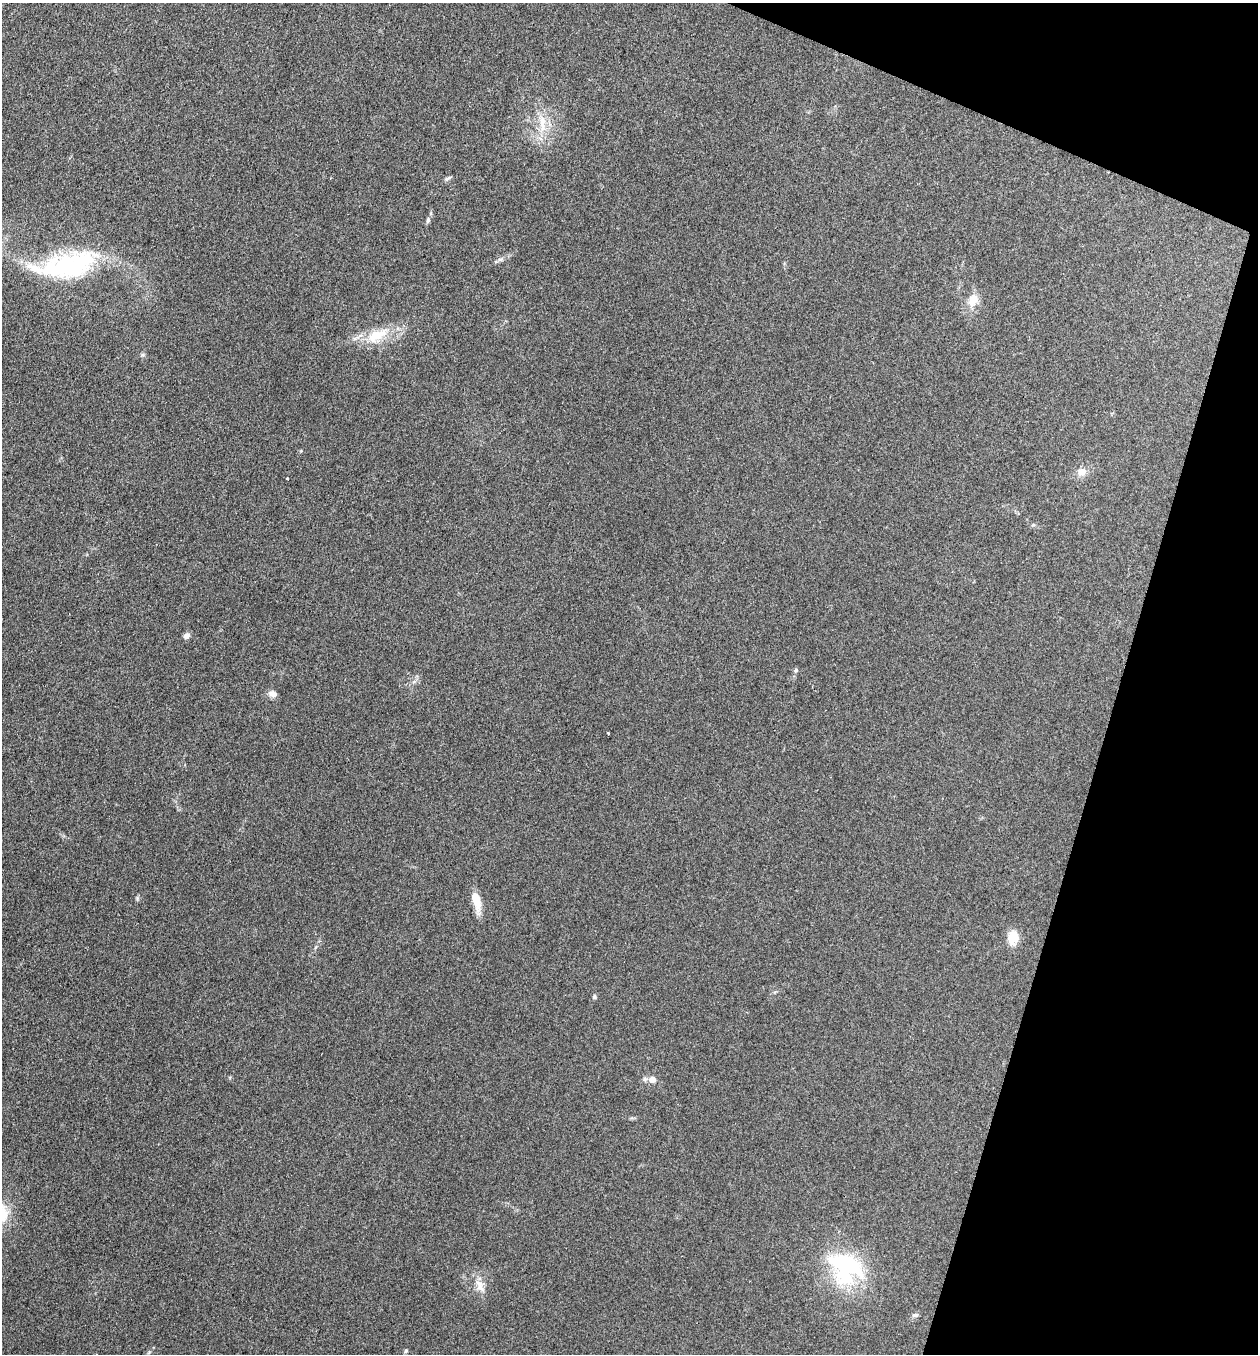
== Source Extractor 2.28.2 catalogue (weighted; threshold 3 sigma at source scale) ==
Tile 8 of 4 x 4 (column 4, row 2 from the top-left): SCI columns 3902-5157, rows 2704-4055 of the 5422 x 5408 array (HDU 1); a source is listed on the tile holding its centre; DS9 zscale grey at full resolution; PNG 1260 x 1356 px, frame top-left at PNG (2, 3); no overlay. Shown black and unused: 15% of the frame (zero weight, under 3 of 4 exposures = <1% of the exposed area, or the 3 px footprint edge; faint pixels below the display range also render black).
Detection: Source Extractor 2.28.2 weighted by HDU 2 'WHT'; one run over the whole footprint, this tile lists its part. Background 0.265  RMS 0.0092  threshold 0.0415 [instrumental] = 3 sigma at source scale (4.5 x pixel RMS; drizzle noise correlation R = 1.50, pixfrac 1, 0.05/0.05 arcsec/px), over >= 5 px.
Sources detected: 24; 1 inside a brighter object's white glare — not listed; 1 inside a brighter listed object's ellipse — not listed separately; the other 22 listed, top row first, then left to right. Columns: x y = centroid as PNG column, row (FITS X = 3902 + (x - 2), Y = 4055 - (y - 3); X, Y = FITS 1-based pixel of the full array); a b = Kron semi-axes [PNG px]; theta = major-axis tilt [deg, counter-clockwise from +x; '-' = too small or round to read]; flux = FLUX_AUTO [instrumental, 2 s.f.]
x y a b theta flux
542 123 29 9 -86 17
447 178 9 4 31 2
428 220 8 5 79 1.9
500 259 7 4 0 1.9
74 265 61 35 17 110
973 300 18 12 63 12
377 335 35 15 30 27
1081 472 11 10 - 7.4
287 478 3 3 - 2
186 636 8 6 45 4
796 670 5 5 - 1.5
272 694 12 8 -19 4.4
608 733 3 3 - 1
476 901 23 9 -75 15
1013 937 17 12 86 14
594 997 5 5 - 1.8
652 1080 9 8 - 6
845 1267 47 36 -42 100
480 1285 20 10 -68 9.9
915 1315 9 5 1 2.1
406 1351 6 4 67 1.3
149 1352 5 4 - 1.1
Unlisted compact peaks at least as high as the median listed source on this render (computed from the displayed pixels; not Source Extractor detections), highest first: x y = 137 898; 142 355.